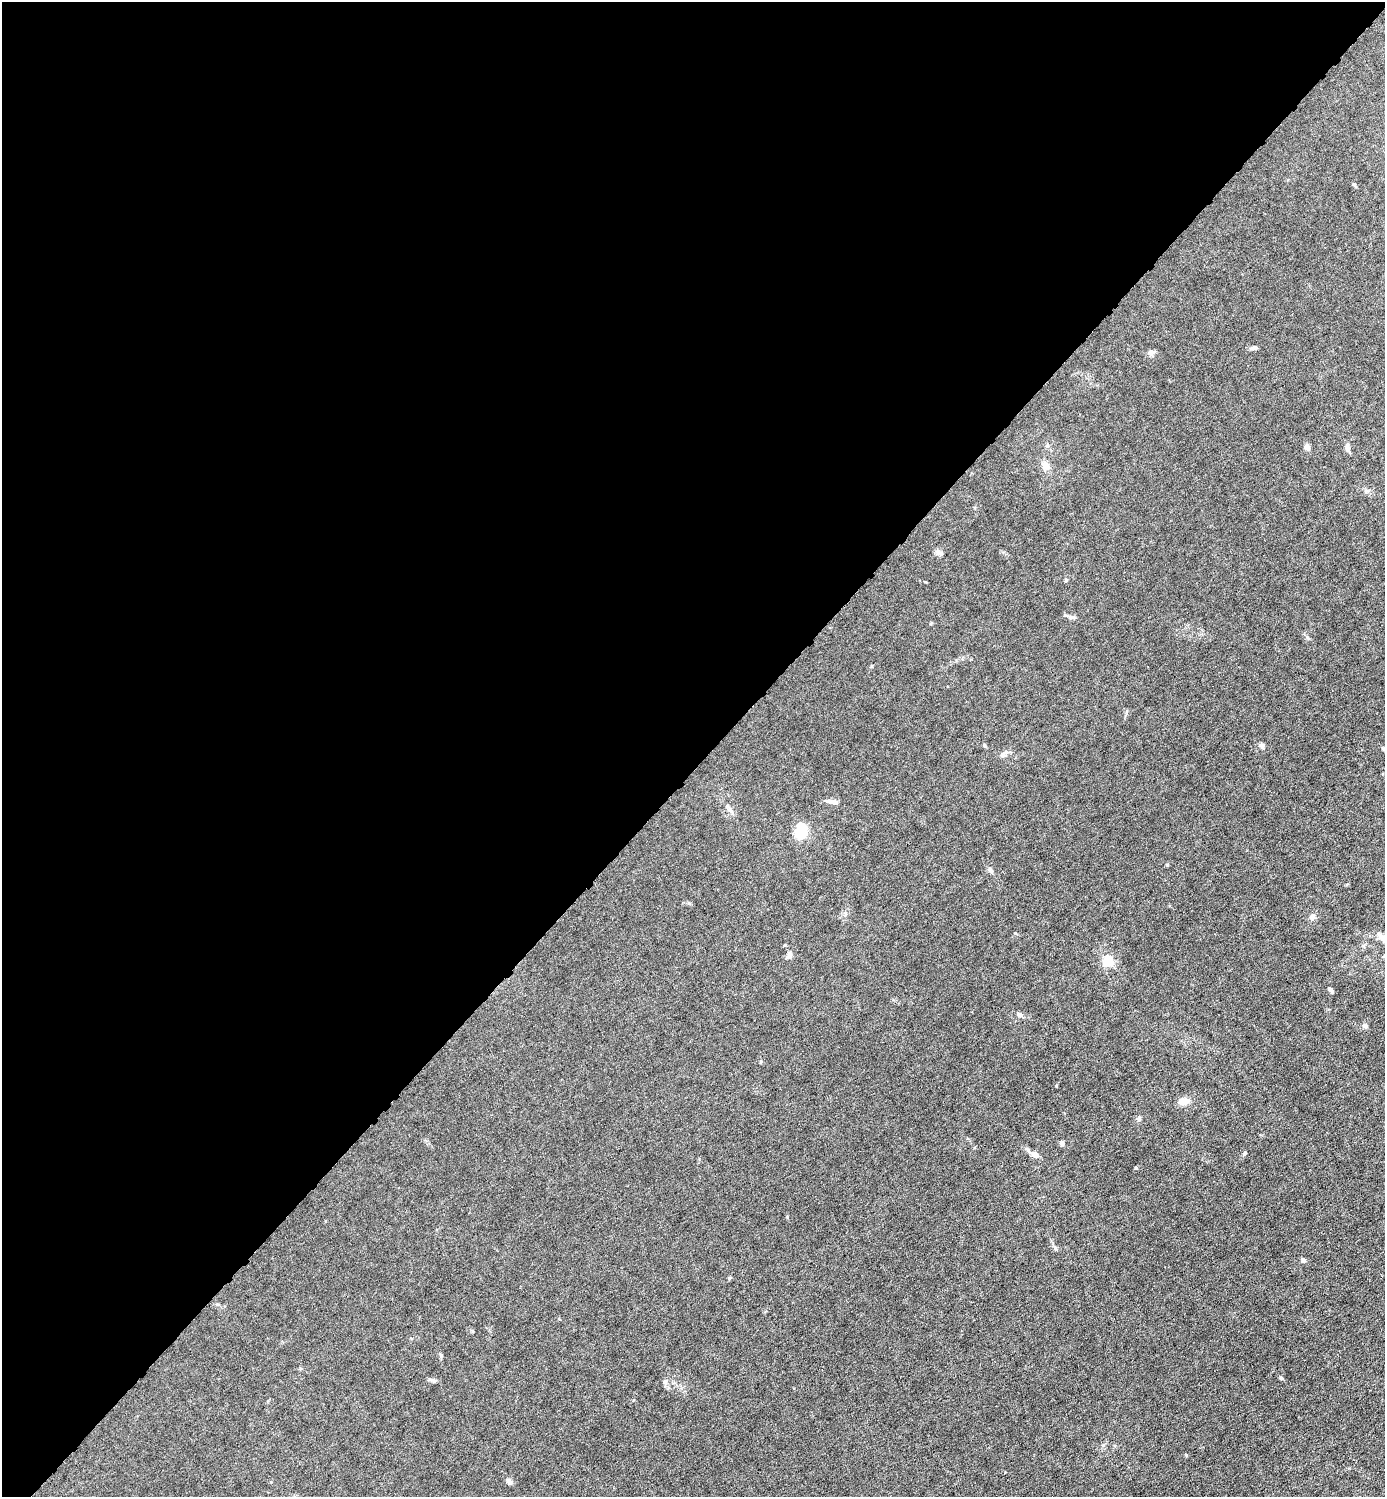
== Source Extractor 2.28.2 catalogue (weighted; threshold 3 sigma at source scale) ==
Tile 2 of 4 x 4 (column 2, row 1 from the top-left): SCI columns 1536-2918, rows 4486-5980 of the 5980 x 5980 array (HDU 1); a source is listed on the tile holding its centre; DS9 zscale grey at full resolution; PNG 1387 x 1499 px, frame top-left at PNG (2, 2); no overlay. Shown black and unused: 51% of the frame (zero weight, under 6 of 12 exposures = <1% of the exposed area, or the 3 px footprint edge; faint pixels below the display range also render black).
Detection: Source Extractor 2.28.2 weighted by HDU 2 'WHT'; one run over the whole footprint, this tile lists its part. Background 0.0145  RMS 0.0031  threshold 0.0127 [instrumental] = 3 sigma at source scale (4.09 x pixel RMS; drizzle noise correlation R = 1.36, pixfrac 0.8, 0.05/0.05 arcsec/px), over >= 5 px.
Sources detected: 41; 1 inside a brighter object's white glare — not listed; the other 40 listed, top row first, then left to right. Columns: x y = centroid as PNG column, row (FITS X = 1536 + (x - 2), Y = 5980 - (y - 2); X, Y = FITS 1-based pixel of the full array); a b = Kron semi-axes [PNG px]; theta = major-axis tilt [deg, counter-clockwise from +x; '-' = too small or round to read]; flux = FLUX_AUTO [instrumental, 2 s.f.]
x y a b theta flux
1354 184 5 4 - 0.41
1254 348 11 4 10 0.68
1151 353 10 6 -9 0.93
1307 447 8 6 -33 0.75
1347 448 11 6 -82 1.2
1045 465 12 9 -47 1.7
939 553 10 6 -38 0.98
1066 580 5 4 - 0.3
985 745 5 4 - 0.35
1262 746 7 6 - 0.72
1002 755 8 5 -27 0.72
833 802 12 5 -17 1.2
727 806 6 3 19 0.33
800 833 7 7 - 12
1167 865 5 3 - 0.26
991 870 9 5 -61 0.77
1312 917 8 7 - 1
1381 937 21 7 -45 2.1
789 955 10 6 85 1
1384 956 5 4 - 0.33
1108 961 5 5 - 27
1331 989 6 4 -56 0.76
1019 1014 8 5 -19 0.89
1365 1026 7 6 - 0.72
761 1062 5 3 - 0.25
1184 1101 11 8 10 2.5
1139 1118 6 5 - 0.5
1062 1143 5 5 - 0.83
1244 1153 6 4 43 0.4
1035 1154 13 7 -31 1.4
1136 1168 4 3 - 0.38
1055 1248 6 5 - 0.53
1303 1260 6 5 - 0.63
729 1278 5 4 - 0.32
441 1355 6 4 -46 0.34
1281 1378 5 5 - 0.37
433 1380 12 4 -16 0.68
665 1382 8 5 -90 0.84
1186 1455 4 3 - 0.24
509 1481 8 6 -43 0.89
Isophote crosses this tile's border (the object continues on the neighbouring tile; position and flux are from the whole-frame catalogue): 2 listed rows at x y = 1381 937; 1384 956
Unlisted compact peaks at least as high as the median listed source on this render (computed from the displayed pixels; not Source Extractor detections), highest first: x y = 1307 637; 1015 933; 787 1217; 472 1331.